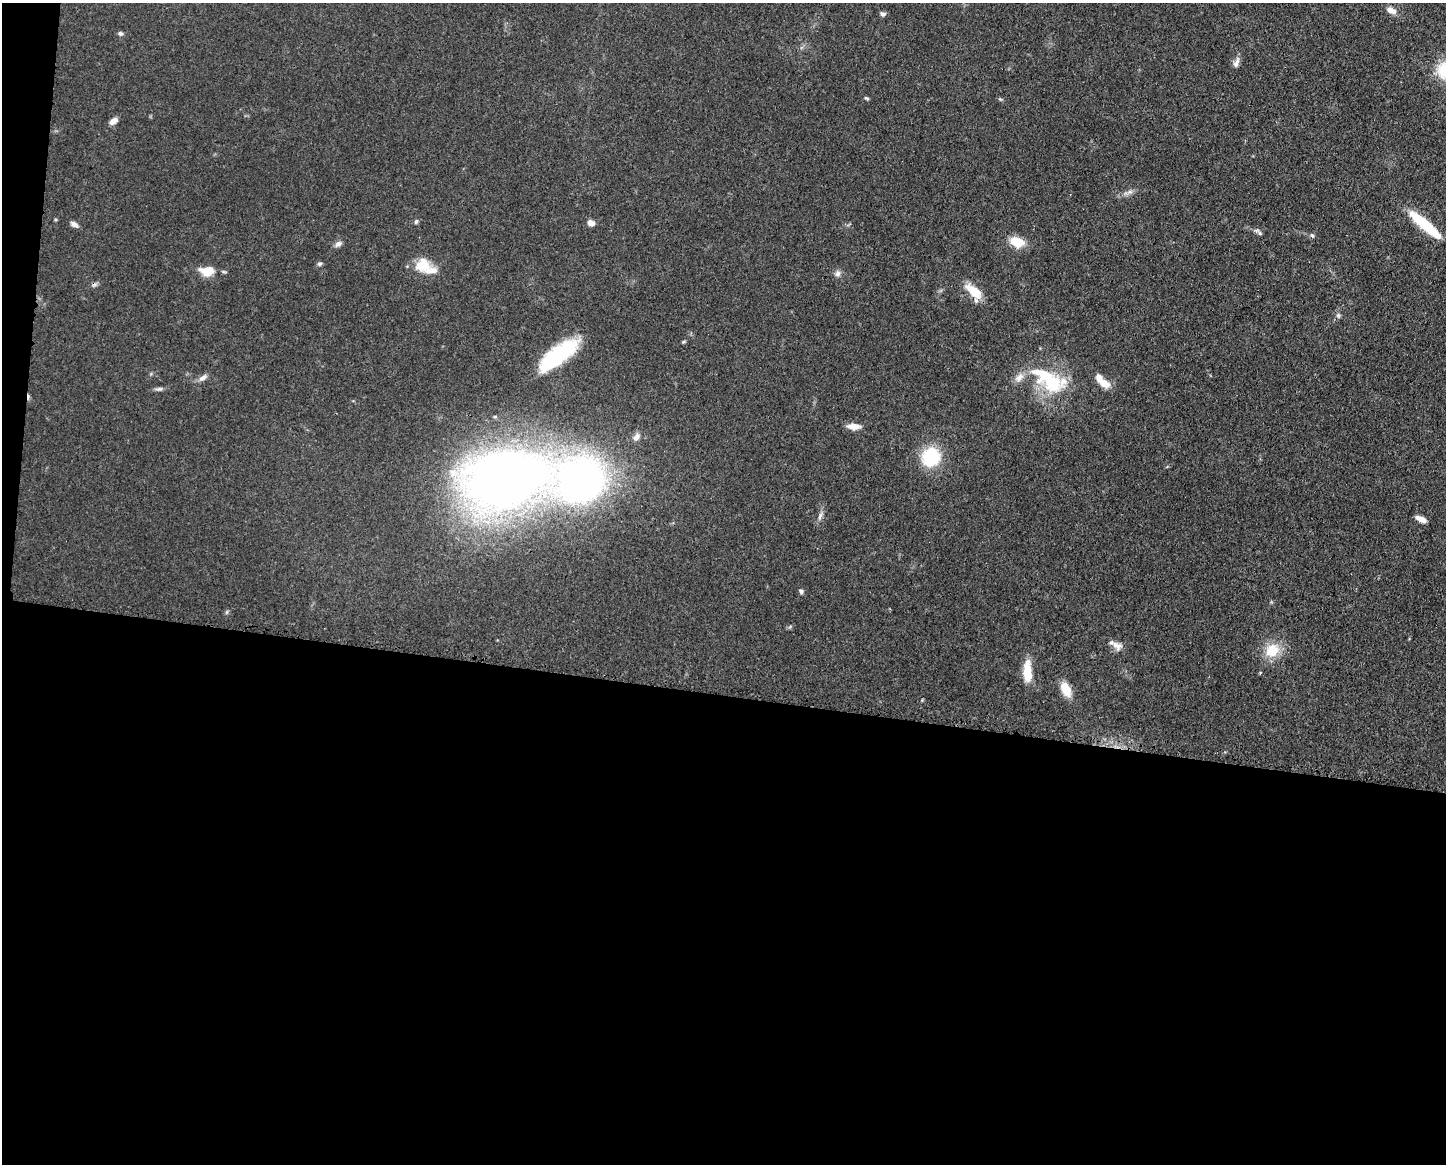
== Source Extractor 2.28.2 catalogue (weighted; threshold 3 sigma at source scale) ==
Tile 10 of 3 x 4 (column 1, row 4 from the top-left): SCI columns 114-1557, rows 5-1166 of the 4672 x 4656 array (HDU 1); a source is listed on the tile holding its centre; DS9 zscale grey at full resolution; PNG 1448 x 1166 px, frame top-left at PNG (2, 3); no overlay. Shown black and unused: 42% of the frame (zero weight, under 3 of 4 exposures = <1% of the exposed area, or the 3 px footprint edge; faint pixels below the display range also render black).
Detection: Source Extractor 2.28.2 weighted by HDU 2 'WHT'; one run over the whole footprint, this tile lists its part. Background 0.0585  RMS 0.0042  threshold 0.019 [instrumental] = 3 sigma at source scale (4.5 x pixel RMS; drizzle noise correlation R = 1.50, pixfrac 1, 0.05/0.05 arcsec/px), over >= 5 px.
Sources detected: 48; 2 cosmic-ray / hot-pixel residue — not listed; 4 inside a brighter listed object's ellipse — not listed separately; the other 42 listed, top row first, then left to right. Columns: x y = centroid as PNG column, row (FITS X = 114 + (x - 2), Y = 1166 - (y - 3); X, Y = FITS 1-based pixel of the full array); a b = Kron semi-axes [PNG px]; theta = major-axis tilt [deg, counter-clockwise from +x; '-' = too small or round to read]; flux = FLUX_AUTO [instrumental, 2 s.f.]
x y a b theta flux
1391 10 14 8 -23 2.8
883 14 7 6 - 1.2
120 33 7 5 -25 0.98
1236 63 15 6 70 2.2
867 98 6 4 -37 0.62
1000 99 6 4 -18 0.55
114 121 10 6 35 2.5
1130 191 7 4 19 1.2
416 221 7 5 63 0.75
591 223 8 6 -29 2.4
74 224 9 6 -26 1.7
1425 224 43 9 -40 17
1260 233 8 5 -50 0.94
1312 235 7 4 -61 0.77
1017 242 17 11 -19 8.1
338 244 10 6 29 1.6
320 264 7 5 4 0.83
423 265 20 18 5 9.8
207 271 15 10 5 8.1
838 273 9 7 -90 1.7
974 291 21 9 -39 10
1338 315 8 6 -88 1
683 342 5 4 - 0.5
558 355 42 14 37 37
1019 377 15 9 48 3.6
203 378 13 6 34 2.1
1052 383 31 25 -16 24
1104 383 13 9 -33 5.6
159 389 10 5 6 1.2
854 426 14 6 -2 4
636 437 11 8 45 2.5
931 457 23 21 51 20
504 481 60 39 10 500
581 481 39 35 22 210
820 516 13 5 71 1.6
1421 519 10 5 -25 3.4
801 591 6 5 - 0.86
227 612 6 4 89 0.64
1117 645 16 9 -24 3.3
1272 650 20 17 38 10
1027 672 25 9 -88 9.8
1066 689 18 10 -64 7.2
Overlapping masked pixels (flux is a lower limit): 1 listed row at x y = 504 481